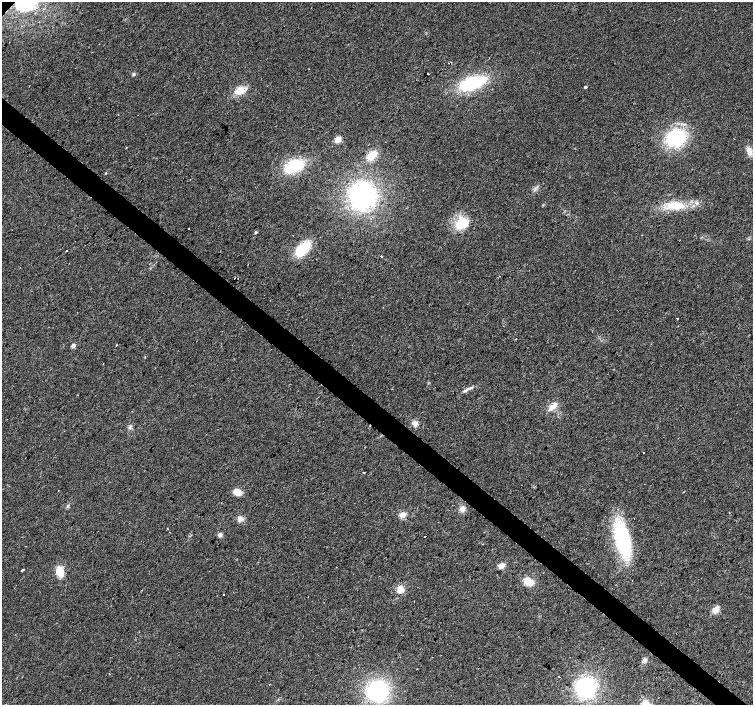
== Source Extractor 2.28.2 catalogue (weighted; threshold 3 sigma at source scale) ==
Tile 6 of 4 x 4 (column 2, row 2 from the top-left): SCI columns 1507-3008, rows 3048-4453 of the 6013 x 6028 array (HDU 1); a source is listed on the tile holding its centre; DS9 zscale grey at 2 x 2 block average (1 PNG px = mean of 2 x 2 image px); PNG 755 x 707 px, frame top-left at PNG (2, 2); no overlay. Shown black and unused: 4% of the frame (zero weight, under 2 of 3 exposures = <1% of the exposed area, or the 3 px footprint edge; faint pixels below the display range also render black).
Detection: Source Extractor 2.28.2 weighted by HDU 2 'WHT'; one run over the whole footprint, this tile lists its part. Background 0.0219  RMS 0.0061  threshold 0.0273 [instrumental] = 3 sigma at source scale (4.5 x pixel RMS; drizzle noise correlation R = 1.50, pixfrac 1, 0.0396/0.0396 arcsec/px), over >= 5 px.
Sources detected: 60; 3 cosmic-ray / hot-pixel residue — not listed; the other 57 listed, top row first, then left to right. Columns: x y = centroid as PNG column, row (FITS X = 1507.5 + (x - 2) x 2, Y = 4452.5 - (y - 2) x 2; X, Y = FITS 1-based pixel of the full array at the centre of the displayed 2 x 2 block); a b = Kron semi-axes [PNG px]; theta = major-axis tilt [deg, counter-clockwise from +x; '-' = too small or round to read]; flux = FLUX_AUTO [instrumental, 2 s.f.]
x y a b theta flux
26 3 15 11 16 78
449 63 2 2 - 0.47
134 74 5 3 - 2.1
428 74 2 2 - 5.9
473 83 19 9 19 120
585 87 2 2 - 3.6
240 90 12 8 24 21
676 138 18 15 29 110
338 140 8 6 36 8.1
126 148 2 2 - 0.99
749 151 10 6 -72 9.7
372 155 14 9 42 20
294 166 20 12 31 59
106 173 3 2 - 1
363 196 24 23 - 250
675 205 23 11 -3 36
462 223 15 12 34 39
188 229 2 2 - 3.1
256 232 3 2 - 2.4
642 235 2 2 - 0.82
303 248 13 8 41 61
66 251 2 2 - 1.4
381 256 2 2 - 1.9
234 278 2 2 - 2.1
677 318 2 2 - 3
516 339 2 2 - 1.6
116 345 2 2 - 2.1
73 346 3 3 - 9
145 357 2 2 - 0.7
466 390 9 3 26 4.7
77 395 2 2 - 0.58
553 406 10 5 41 14
132 411 2 2 - 0.54
415 424 7 7 - 7.3
643 452 2 2 - 2
364 472 2 2 - 1.3
58 490 2 2 - 0.53
237 492 9 7 -17 13
683 492 2 2 - 0.67
462 509 7 6 - 7
729 513 2 2 - 1
403 515 9 6 15 8.4
240 519 8 7 - 6.2
220 535 6 5 - 4.1
622 539 39 14 -76 140
482 544 2 2 - 0.64
501 565 7 5 27 8.5
23 570 3 2 - 6.9
60 572 11 7 -78 23
528 582 8 6 -26 28
400 589 6 6 - 15
223 594 2 2 - 2.3
715 610 8 6 60 13
645 660 6 5 - 4.6
559 676 2 2 - 2.5
585 688 16 16 - 140
377 691 18 17 - 160
Isophote crosses this tile's border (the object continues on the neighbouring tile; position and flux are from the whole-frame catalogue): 1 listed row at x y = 26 3
Diffuse or blended objects may show on this block-average render without a row.